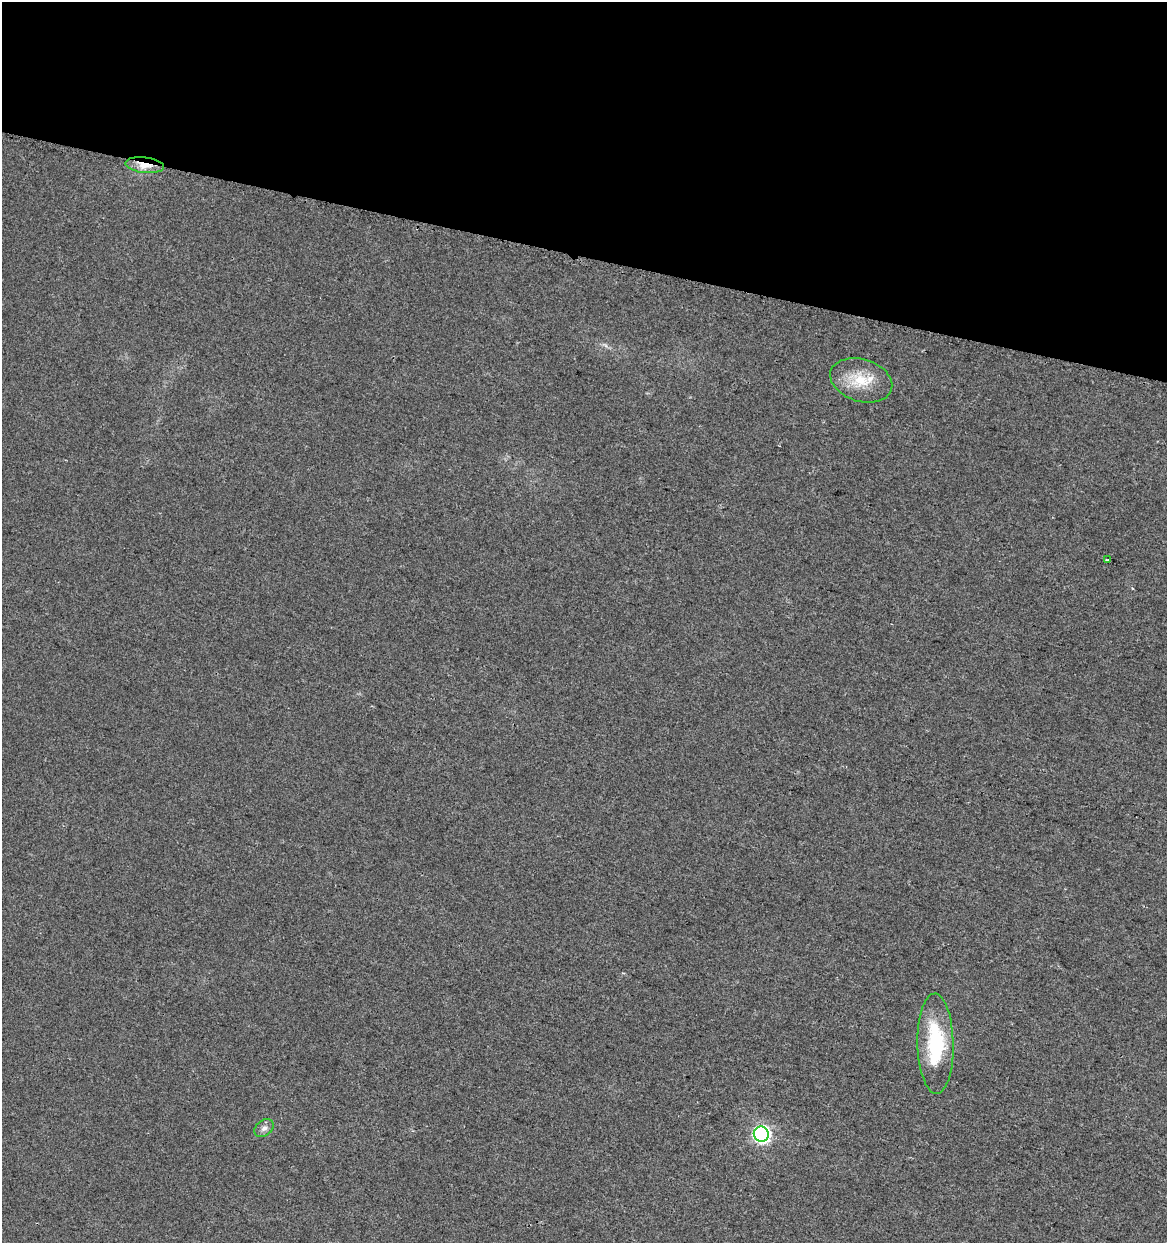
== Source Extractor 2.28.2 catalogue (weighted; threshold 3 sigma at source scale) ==
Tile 2 of 4 x 4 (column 2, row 1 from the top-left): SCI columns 1462-2626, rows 3734-4974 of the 5195 x 5001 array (HDU 1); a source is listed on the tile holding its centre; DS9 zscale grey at full resolution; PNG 1169 x 1245 px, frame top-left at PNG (2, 2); each listed source drawn as its Kron ellipse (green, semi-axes under 4 px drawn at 4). Shown black and unused: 21% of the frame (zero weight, under 2 of 3 exposures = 2% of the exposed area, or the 3 px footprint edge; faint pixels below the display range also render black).
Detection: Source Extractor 2.28.2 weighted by HDU 2 'WHT'; one run over the whole footprint, this tile lists its part. Background 0.0194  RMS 0.0063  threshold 0.0285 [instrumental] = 3 sigma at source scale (4.5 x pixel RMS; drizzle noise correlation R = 1.50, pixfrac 1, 0.0396/0.0396 arcsec/px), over >= 5 px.
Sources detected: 6; all 6 listed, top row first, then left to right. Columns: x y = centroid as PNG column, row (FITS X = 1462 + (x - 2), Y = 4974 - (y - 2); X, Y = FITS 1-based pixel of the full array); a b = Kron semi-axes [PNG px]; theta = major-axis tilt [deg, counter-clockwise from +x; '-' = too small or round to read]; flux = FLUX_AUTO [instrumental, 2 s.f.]
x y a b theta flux
145 165 19 8 -6 8.1
861 380 32 21 -17 21
1108 560 4 3 - 1.5
935 1044 50 18 -89 50
264 1128 10 7 39 2.9
761 1134 7 7 - 180
Overlapping masked pixels (flux is a lower limit): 1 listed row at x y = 145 165